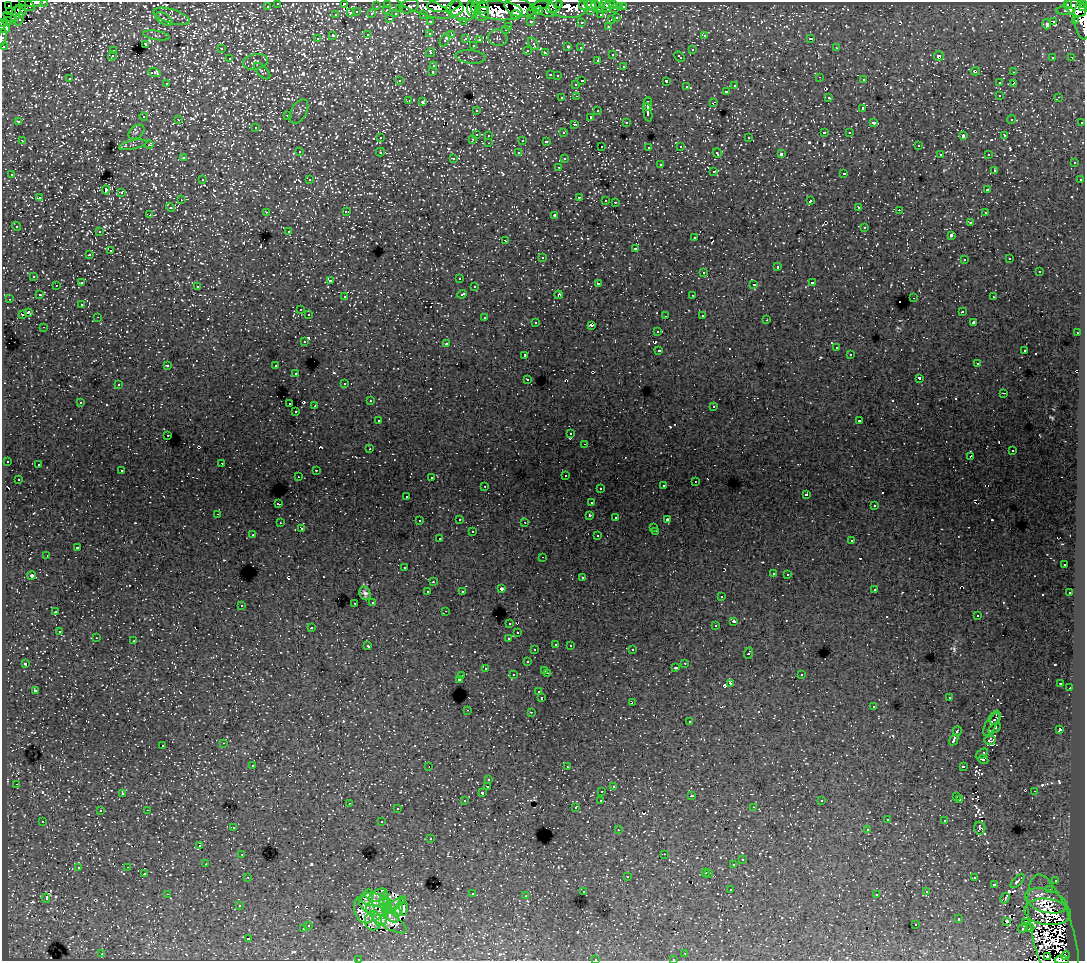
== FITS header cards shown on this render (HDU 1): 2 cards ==
NAXIS1  =                 1083
NAXIS2  =                  959

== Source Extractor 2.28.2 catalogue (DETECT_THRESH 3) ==
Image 1083 x 959 px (HDU 1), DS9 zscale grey, 1 PNG px = 1 image px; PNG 1087 x 963 px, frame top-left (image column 1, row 959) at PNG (2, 2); each listed source drawn as its Kron ellipse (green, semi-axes under 4 px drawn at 4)
Background 129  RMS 1.2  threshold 3.65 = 3 sigma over >= 5 px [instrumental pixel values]
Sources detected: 1262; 9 with non-positive FLUX_AUTO (blend fragments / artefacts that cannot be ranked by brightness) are neither listed nor drawn; of the other 1253, the 500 brightest by FLUX_AUTO listed and drawn (753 fainter detections omitted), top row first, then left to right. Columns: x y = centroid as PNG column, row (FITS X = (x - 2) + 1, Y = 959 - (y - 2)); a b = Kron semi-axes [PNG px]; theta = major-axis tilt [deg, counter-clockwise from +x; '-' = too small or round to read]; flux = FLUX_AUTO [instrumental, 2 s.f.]
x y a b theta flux
45 2 3 2 - 3400
34 3 9 4 2 17000
278 3 3 3 - 4000
344 4 3 2 - 260
388 4 3 3 - 7400
595 4 5 4 - 7000
614 4 3 2 - 9100
1084 4 3 2 - 9900
8 5 3 3 - 3300
27 5 8 5 -24 3000
444 5 16 7 4 98000
554 5 9 6 50 73000
559 5 3 2 - 19000
583 5 5 3 - 8800
605 5 5 3 - 11000
609 5 8 4 57 12000
1068 5 5 4 - 82000
267 6 3 3 - 2600
376 6 3 2 - 1700
409 6 10 6 23 13000
424 6 29 8 -20 84000
539 6 10 3 17 44000
591 6 7 4 -31 14000
599 6 7 3 -88 12000
482 7 6 6 - 88000
519 7 15 9 -17 170000
568 7 19 11 -6 95000
620 7 3 3 - 2100
623 7 3 3 - 3800
400 8 3 3 - 1400
455 8 8 7 - 110000
546 8 12 7 -25 73000
1076 8 11 8 -31 170000
1083 8 3 2 - 14000
464 9 14 12 5 150000
471 9 7 3 -84 59000
476 9 6 4 -62 110000
615 9 3 3 - 9500
387 10 3 2 - 580
10 11 3 2 - 6000
20 11 6 5 - 21000
499 11 24 9 -4 310000
538 11 5 4 - 93000
590 11 3 3 - 1300
1065 11 9 4 -3 8900
357 12 3 3 - 580
16 13 8 3 72 24000
351 13 3 3 - 1400
532 13 6 4 -54 9400
372 14 3 3 - 1800
396 14 4 3 - 1600
423 14 3 3 - 3200
482 14 7 6 - 54000
336 15 3 3 - 770
516 15 5 4 - 27000
601 15 3 3 - 2400
172 16 19 7 -17 400
10 17 7 4 -36 7100
617 18 3 3 - 980
19 19 7 3 68 1800
164 19 9 5 -33 230
390 19 3 2 - 780
611 20 3 3 - 480
1076 20 3 3 - 7600
1082 20 19 7 -83 75000
7 21 5 3 - 11000
464 21 3 2 - 870
530 21 3 3 - 2400
1054 21 3 3 - 2800
2 22 3 2 - 18000
431 22 3 3 - 2700
581 22 3 3 - 370
1046 24 5 3 - 770
509 26 3 2 - 740
608 26 3 3 - 730
3 27 8 5 -40 34000
505 30 3 3 - 430
430 33 4 3 - 440
156 35 13 4 -9 240
368 35 4 3 - 860
452 35 3 2 - 330
704 35 3 3 - 500
333 36 4 3 - 2500
2 37 9 3 77 5900
466 38 4 3 - 700
498 38 9 8 - 310
811 38 3 3 - 21000
317 39 4 3 - 440
480 39 3 3 - 380
445 40 7 4 60 250
145 44 3 3 - 700
533 44 7 4 -55 360
473 45 3 3 - 400
3 46 3 3 - 1700
568 47 3 3 - 970
580 48 3 3 - 400
836 48 3 2 - 500
221 49 3 3 - 440
528 50 3 3 - 430
692 50 3 3 - 850
113 51 3 3 - 520
431 53 5 3 - 560
545 53 4 3 - 860
612 54 3 3 - 670
112 56 4 3 - 430
939 56 5 5 - 390
471 57 15 6 -5 310
679 57 6 3 -43 810
1053 57 3 3 - 310
1071 57 4 3 - 290
230 59 4 3 - 590
597 60 3 3 - 460
255 62 12 7 11 340
434 65 4 3 - 740
624 66 3 3 - 620
262 71 10 5 -45 230
433 71 3 3 - 600
975 71 4 3 - 410
1013 72 3 2 - 610
155 73 6 4 -18 570
550 75 3 3 - 770
557 76 3 3 - 280
820 77 3 2 - 300
70 79 3 3 - 380
864 80 3 3 - 340
400 81 3 3 - 300
582 81 3 3 - 1100
666 81 4 3 - 1800
167 83 3 3 - 480
999 83 3 3 - 580
576 84 3 3 - 560
1013 84 3 2 - 370
735 86 3 3 - 690
686 87 3 3 - 660
726 91 3 3 - 940
1000 95 3 3 - 510
576 96 3 3 - 460
828 97 3 3 - 480
1059 97 3 3 - 420
562 98 3 3 - 520
409 100 3 3 - 440
423 102 4 3 - 350
713 103 4 2 - 950
648 104 7 3 87 4400
863 108 3 3 - 2300
476 110 3 3 - 300
299 111 13 7 59 280
598 111 3 3 - 650
648 112 9 4 -81 4600
288 115 4 3 - 270
143 117 4 3 - 640
590 117 3 3 - 1000
1011 119 4 3 - 390
179 120 3 3 - 440
19 122 3 3 - 290
626 122 3 3 - 330
1082 122 3 3 - 1400
874 123 4 3 - 310
574 124 4 3 - 350
256 127 3 3 - 560
136 132 9 6 39 280
824 132 3 3 - 1600
849 132 3 2 - 350
563 133 3 3 - 360
476 134 3 3 - 1500
489 135 3 3 - 550
963 136 4 3 - 1300
1004 136 3 3 - 370
380 138 3 3 - 410
749 138 3 3 - 820
473 139 3 3 - 720
523 140 3 3 - 1700
22 141 3 2 - 480
546 141 4 3 - 290
489 143 3 2 - 440
133 145 14 4 12 240
149 145 4 3 - 360
918 145 3 3 - 470
602 146 3 3 - 280
681 146 3 3 - 490
649 147 3 3 - 490
299 152 3 3 - 590
380 152 4 3 - 670
518 153 4 3 - 530
717 153 4 3 - 440
781 154 4 3 - 3100
940 154 3 3 - 320
988 154 3 3 - 560
183 158 3 3 - 440
454 158 4 3 - 450
564 159 3 3 - 320
1074 163 3 3 - 580
660 165 3 3 - 1100
559 167 3 2 - 480
994 170 3 3 - 320
713 171 4 3 - 790
844 173 3 3 - 890
12 175 3 3 - 490
202 180 3 3 - 600
310 180 3 3 - 380
1080 180 3 3 - 330
106 190 4 3 - 2300
988 190 3 3 - 700
121 193 3 3 - 850
579 197 3 3 - 890
40 198 3 3 - 750
181 200 3 2 - 410
606 200 3 3 - 450
810 201 4 3 - 1300
615 202 3 3 - 1000
170 207 5 3 - 640
859 207 3 2 - 420
899 210 3 2 - 290
266 212 3 3 - 450
346 212 3 3 - 410
985 213 3 2 - 350
150 215 4 3 - 1300
555 215 4 3 - 3300
970 222 3 3 - 480
16 226 5 3 - 370
865 227 3 3 - 820
289 231 3 3 - 350
99 232 3 2 - 380
951 235 3 3 - 2200
694 238 3 3 - 570
505 241 3 2 - 460
635 248 3 3 - 1000
110 250 3 3 - 540
90 255 3 3 - 540
542 257 3 3 - 540
1010 259 3 3 - 390
964 260 3 3 - 380
777 267 3 3 - 1600
1039 271 3 3 - 1200
704 272 3 3 - 870
34 276 3 3 - 580
459 278 3 3 - 320
330 280 4 3 - 330
82 283 3 3 - 1500
812 283 3 3 - 1100
599 284 3 3 - 2600
56 285 3 3 - 450
754 285 4 3 - 1800
197 286 3 3 - 790
474 287 3 3 - 440
462 294 5 3 - 970
39 295 3 3 - 470
558 295 4 3 - 280
693 295 3 3 - 570
345 297 3 3 - 410
993 297 3 2 - 430
914 298 3 2 - 890
10 299 3 2 - 370
82 304 3 3 - 300
300 310 3 3 - 430
962 311 3 3 - 490
28 312 4 3 - 2600
22 315 3 3 - 450
309 315 3 3 - 730
702 315 3 3 - 540
665 316 3 2 - 240
98 317 3 2 - 500
485 318 3 3 - 1100
767 320 3 2 - 250
536 322 3 3 - 500
974 323 3 3 - 680
592 325 4 3 - 440
44 327 3 2 - 480
657 331 3 3 - 630
1077 333 3 2 - 440
304 341 3 3 - 540
447 344 3 3 - 290
836 348 3 3 - 440
659 350 4 3 - 1800
1025 350 3 3 - 830
850 354 3 3 - 340
525 355 3 3 - 790
977 364 3 3 - 330
168 365 3 3 - 600
276 366 3 3 - 780
296 374 3 3 - 270
919 378 4 3 - 2800
528 379 3 3 - 480
345 383 3 3 - 450
118 385 3 3 - 550
1003 393 4 2 - 400
370 401 3 2 - 380
80 402 3 3 - 420
290 404 3 3 - 820
315 406 3 3 - 1300
714 406 3 3 - 410
296 412 3 3 - 320
378 421 3 3 - 430
860 421 4 3 - 310
571 434 4 3 - 330
168 435 3 2 - 540
585 444 3 2 - 380
370 449 3 2 - 280
1013 451 3 3 - 300
971 456 4 4 - 260
7 461 3 3 - 260
222 463 2 2 - 300
38 465 3 3 - 260
316 470 3 2 - 650
122 471 3 3 - 500
565 475 3 2 - 240
298 477 3 2 - 290
431 478 3 2 - 240
18 479 3 3 - 360
695 481 3 2 - 460
485 486 3 2 - 490
663 486 3 3 - 440
600 488 3 2 - 340
806 494 3 3 - 320
407 496 3 3 - 280
591 503 3 3 - 330
278 504 3 3 - 1900
874 506 3 3 - 370
218 514 3 2 - 550
589 515 3 3 - 250
616 518 3 3 - 710
459 519 3 3 - 670
667 520 3 3 - 600
419 521 3 3 - 380
525 522 3 3 - 330
280 523 3 3 - 560
654 527 3 3 - 390
301 529 3 3 - 270
472 531 3 3 - 520
656 531 3 2 - 550
253 535 3 2 - 350
598 536 3 3 - 640
439 539 3 3 - 590
852 540 3 3 - 600
77 548 4 3 - 1800
47 556 3 2 - 410
543 557 3 2 - 310
1064 565 3 2 - 320
404 568 3 3 - 330
773 573 3 3 - 460
788 574 3 3 - 540
32 575 4 4 - 310
582 578 3 3 - 720
433 582 3 2 - 390
501 589 4 3 - 630
874 589 3 3 - 510
462 591 3 3 - 370
428 592 3 3 - 960
365 593 7 5 -66 330
1070 593 3 3 - 530
721 597 3 3 - 470
373 602 3 3 - 540
355 603 3 2 - 480
241 605 3 3 - 630
56 611 3 3 - 380
445 611 3 3 - 340
978 615 3 3 - 260
734 621 3 3 - 1700
510 623 3 3 - 720
716 626 3 3 - 1000
312 627 3 3 - 570
59 632 3 3 - 570
518 633 3 3 - 390
96 638 3 3 - 430
509 638 3 3 - 1100
134 641 3 3 - 790
556 644 3 3 - 430
570 645 3 3 - 500
368 646 4 3 - 510
535 650 3 3 - 440
632 650 3 2 - 630
748 653 5 3 - 1400
527 662 3 3 - 620
685 663 3 2 - 500
25 664 3 3 - 320
485 668 3 3 - 510
676 668 3 3 - 250
545 670 3 3 - 680
547 673 3 3 - 790
801 674 3 3 - 630
513 675 3 3 - 580
462 676 3 3 - 450
459 679 3 3 - 1500
731 683 4 3 - 560
1061 683 3 3 - 390
1070 688 2 2 - 460
35 691 3 3 - 420
539 692 3 3 - 330
542 698 3 3 - 2100
949 698 3 3 - 280
632 702 3 2 - 260
873 707 3 2 - 440
467 710 2 2 - 550
531 712 3 2 - 590
995 719 7 4 47 350
689 722 3 3 - 710
991 723 14 5 61 410
994 728 7 3 33 330
1060 730 4 4 - 3200
957 731 5 3 - 1700
954 740 6 3 62 4500
990 740 5 4 - 400
224 743 3 2 - 630
163 745 3 3 - 610
982 754 7 3 34 350
983 760 5 3 - 240
253 765 3 3 - 280
963 766 4 3 - 1300
429 767 3 2 - 1000
567 767 3 2 - 410
489 780 3 3 - 440
16 784 3 2 - 410
488 786 3 2 - 580
613 786 3 3 - 330
602 791 3 2 - 590
1034 791 3 2 - 340
123 793 3 3 - 460
482 793 3 3 - 480
692 796 3 2 - 250
957 797 3 3 - 260
960 799 3 3 - 410
601 800 3 3 - 520
465 801 3 3 - 360
822 801 3 3 - 280
349 803 3 2 - 680
754 807 3 2 - 450
576 808 3 3 - 400
397 809 3 3 - 420
147 810 3 2 - 690
100 811 3 3 - 360
887 820 3 3 - 290
43 821 3 3 - 490
945 821 3 3 - 710
382 822 3 3 - 1400
233 827 3 3 - 520
980 828 6 5 - 440
867 829 3 3 - 360
618 830 3 2 - 320
431 839 3 3 - 440
200 846 3 3 - 350
242 854 3 2 - 430
664 854 2 2 - 440
742 860 3 3 - 560
206 864 2 2 - 360
734 865 3 3 - 1800
128 867 3 2 - 450
78 868 3 3 - 880
706 872 3 3 - 720
709 873 3 3 - 1000
144 874 3 3 - 770
627 876 3 3 - 890
248 877 3 2 - 390
974 878 3 3 - 560
1056 880 3 3 - 520
1017 881 9 3 44 440
994 884 3 3 - 1000
731 890 3 2 - 330
1049 890 3 3 - 500
583 891 3 3 - 520
927 892 3 3 - 420
167 894 3 2 - 1300
472 894 3 2 - 460
877 894 3 3 - 330
378 895 9 5 27 550
526 896 3 2 - 320
367 897 7 5 71 830
46 898 4 2 - 350
1005 898 5 3 - 370
384 899 7 4 70 650
1046 901 21 11 -17 2600
375 904 17 10 -18 2300
387 904 6 4 86 440
394 905 14 4 33 600
239 906 3 3 - 290
403 907 9 4 -84 590
398 909 7 4 69 660
364 910 14 10 -75 1300
1048 912 23 13 -8 1700
391 914 11 5 -55 610
386 919 23 8 -32 2300
959 919 3 3 - 920
373 921 9 8 - 800
381 921 6 2 20 380
1007 921 3 3 - 360
1026 922 3 3 - 310
308 925 3 3 - 640
916 925 3 3 - 490
1023 928 6 3 48 280
1030 928 4 2 - 350
303 929 3 3 - 580
1053 936 63 21 -75 12000
248 939 3 3 - 2100
685 953 3 2 - 480
102 954 3 2 - 560
1066 955 5 3 - 40000
1048 956 3 2 - 530
358 959 3 2 - 280
595 959 3 3 - 790
673 959 3 2 - 290
1062 960 7 3 -1 57000
At the frame edge (FLAGS 8, measured only in part): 14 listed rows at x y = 45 2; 34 3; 278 3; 344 4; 1084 4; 1082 20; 2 22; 3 27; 2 37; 3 46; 358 959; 595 959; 673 959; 1062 960
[753 fainter detections neither listed nor drawn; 9 non-positive-flux detections neither listed nor drawn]